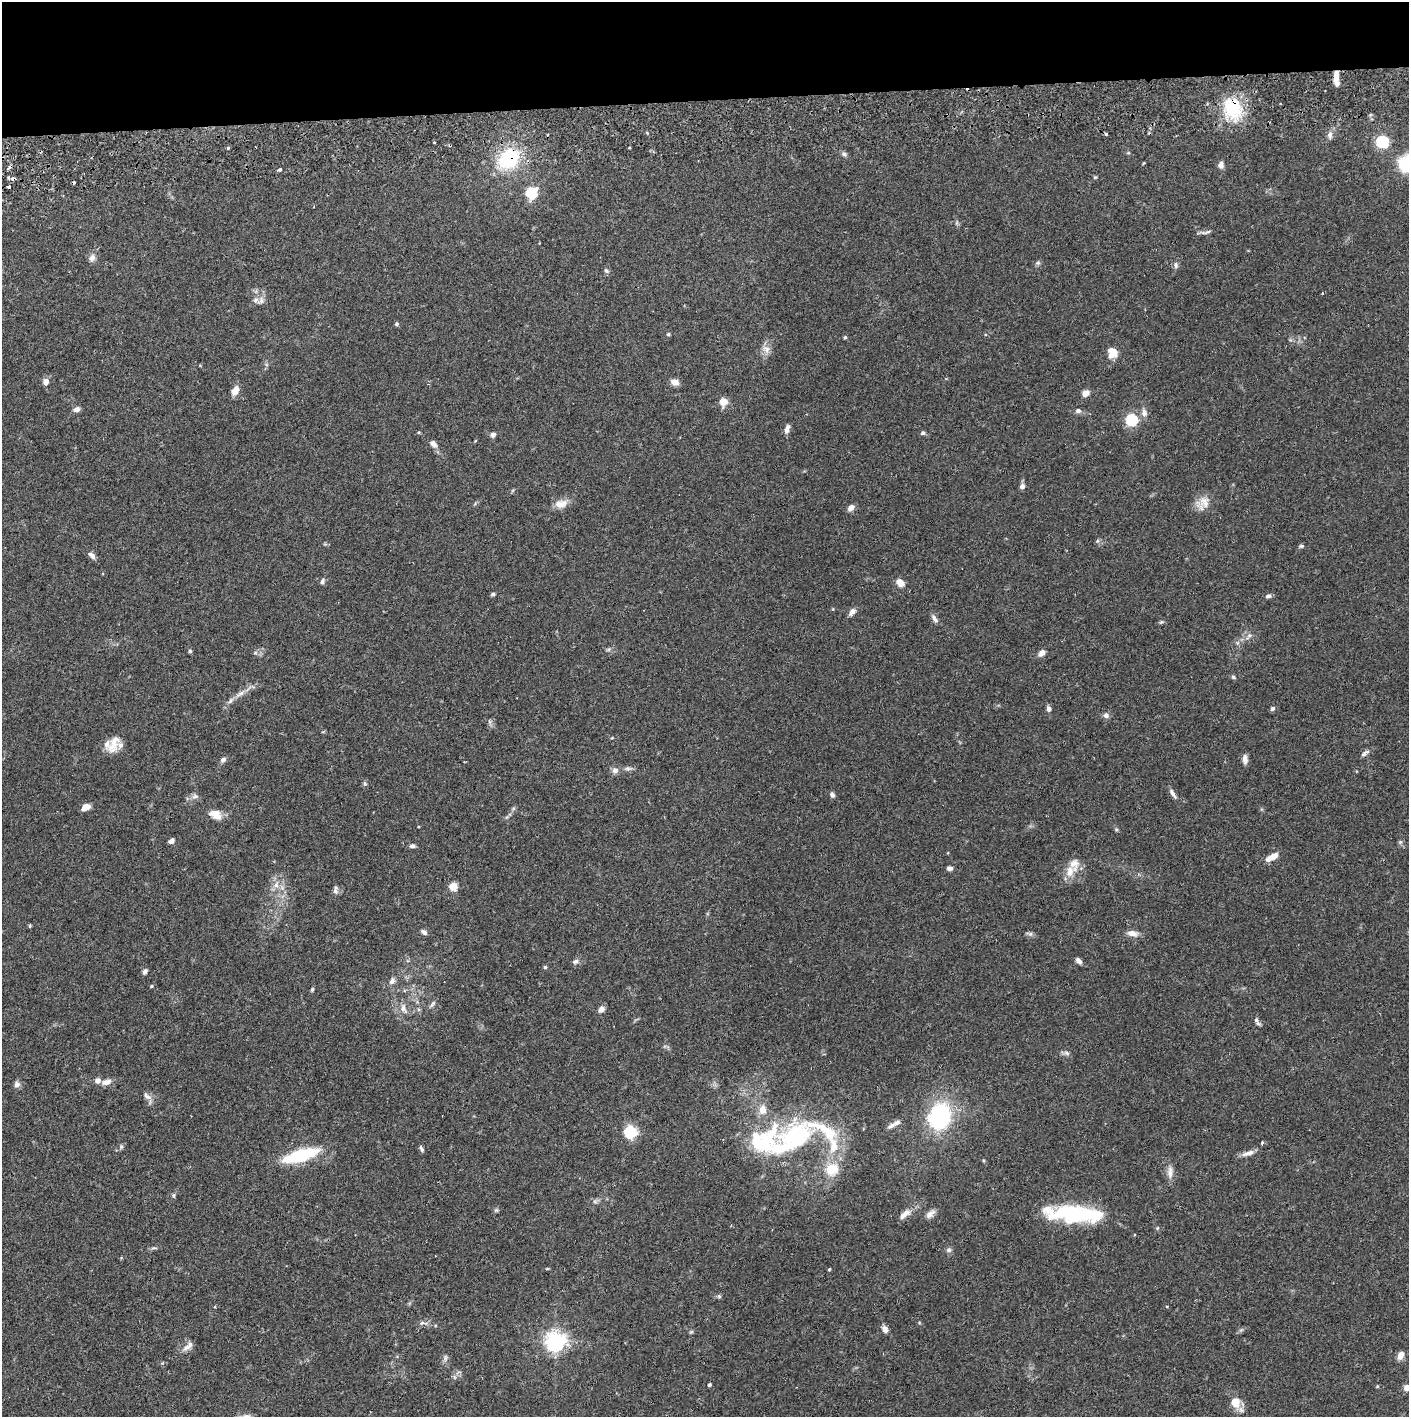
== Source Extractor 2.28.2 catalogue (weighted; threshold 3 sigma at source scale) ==
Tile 2 of 3 x 3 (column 2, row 1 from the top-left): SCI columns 1410-2816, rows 2887-4301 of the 4228 x 4358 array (HDU 1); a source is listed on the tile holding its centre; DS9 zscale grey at full resolution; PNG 1411 x 1419 px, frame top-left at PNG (2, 2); no overlay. Shown black and unused: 7% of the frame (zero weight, under 2 of 3 exposures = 3% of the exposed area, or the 3 px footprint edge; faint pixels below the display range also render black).
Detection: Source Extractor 2.28.2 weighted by HDU 2 'WHT'; one run over the whole footprint, this tile lists its part. Background 0.0682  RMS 0.0048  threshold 0.0218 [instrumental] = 3 sigma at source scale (4.5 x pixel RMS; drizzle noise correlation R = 1.50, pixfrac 1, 0.05/0.05 arcsec/px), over >= 5 px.
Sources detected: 157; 1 inside a brighter object's white glare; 5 cosmic-ray / hot-pixel residue — not listed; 12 inside a brighter listed object's ellipse — not listed separately; the other 139 listed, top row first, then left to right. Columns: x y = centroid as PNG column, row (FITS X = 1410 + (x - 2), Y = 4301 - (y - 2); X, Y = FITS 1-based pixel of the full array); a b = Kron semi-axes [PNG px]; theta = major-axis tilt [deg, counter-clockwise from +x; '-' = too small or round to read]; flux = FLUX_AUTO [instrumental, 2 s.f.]
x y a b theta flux
1336 78 15 5 -86 4.8
1233 109 31 23 -69 24
1330 135 11 7 89 2
434 142 3 3 - 0.48
1382 142 6 5 - 67
228 148 3 3 - 1.1
629 148 3 3 - 0.77
1128 153 5 4 - 0.47
844 154 8 6 -43 1.3
509 158 20 16 45 36
1143 163 4 3 - 0.38
1221 165 8 7 - 2
279 170 5 3 - 1.8
1095 177 5 4 - 0.55
13 178 5 4 - 2
531 193 14 12 56 11
1206 232 17 4 8 1.4
92 258 9 7 67 2.3
1038 263 7 6 - 1
1176 265 8 6 -80 1.4
606 271 8 5 -44 0.99
1322 293 3 2 - 0.32
261 301 11 8 40 2.3
396 324 5 5 - 0.82
668 334 5 4 - 0.73
845 337 5 4 - 0.66
766 349 13 9 -62 3.2
1112 353 11 10 - 6.6
46 382 8 7 - 2.6
675 382 9 6 -25 3.5
235 391 9 6 64 4.8
1085 393 7 6 - 3.9
723 402 9 8 - 5
76 409 7 6 - 2.3
1078 411 7 6 - 1.5
1144 413 10 8 -83 2.4
1131 420 6 6 - 48
787 429 12 6 75 2.1
923 433 6 5 - 0.95
493 435 6 6 - 1.7
433 444 11 7 -46 2.3
1022 486 7 7 - 1.5
1203 503 21 16 37 6
561 504 17 11 11 4.9
851 508 7 5 45 3.2
1097 541 6 4 71 0.69
1301 546 7 4 9 0.86
92 555 10 6 -45 2
322 581 8 5 58 1.2
900 583 9 7 -47 3.7
493 594 6 4 16 0.79
1268 596 8 5 9 1.2
852 612 10 6 50 2.2
934 618 13 6 -60 1.8
1162 622 6 5 - 0.69
1249 636 10 5 45 1.6
608 649 7 5 30 0.87
190 651 5 4 - 0.8
255 653 6 4 19 0.79
1042 653 8 6 45 2.7
1233 677 6 5 - 0.87
240 694 16 6 34 3.3
1048 709 7 5 -77 1.7
1273 709 6 5 - 1
1106 715 8 7 - 1.8
114 744 24 12 66 6.3
1365 753 14 6 35 1.6
1245 759 12 6 -88 2.4
223 760 7 6 - 1.5
628 768 11 6 0 1.6
615 770 7 7 - 2.4
365 784 6 5 - 0.8
1173 793 15 5 -59 2.1
832 795 6 5 - 1.5
195 796 9 7 20 1.7
86 807 7 5 24 5.4
215 814 11 8 -24 7.3
171 841 6 4 42 1.7
1400 842 6 5 - 0.77
412 846 7 5 -7 1.3
1273 856 12 7 29 3.7
1074 864 19 13 -89 6
950 868 6 5 - 1.7
276 885 11 8 82 3.5
453 886 5 5 - 17
335 891 8 7 - 1.6
30 926 5 4 - 0.55
424 932 8 5 -39 1.4
1133 933 13 7 -12 3.4
1030 934 10 5 -21 1.2
575 961 8 6 19 1.5
1078 961 7 5 -45 2.2
545 967 4 4 - 0.67
145 971 7 5 61 1.3
392 981 10 7 70 2
151 986 5 3 - 0.61
312 989 6 4 63 0.68
433 1004 11 5 56 1.3
403 1009 16 8 -69 3.5
601 1009 7 6 - 2.6
1257 1021 12 4 -59 1.5
1067 1053 9 5 -28 1.3
106 1082 12 7 13 3.1
17 1084 9 7 -67 1.7
147 1096 13 6 -36 2.3
763 1110 13 10 86 4.6
940 1117 25 21 70 51
891 1126 13 6 32 2
630 1132 16 15 - 11
796 1136 37 29 27 46
1262 1143 4 3 - 1.3
833 1146 28 13 -85 14
121 1147 6 5 - 0.84
421 1148 8 4 -61 1.1
1248 1153 16 6 17 3.2
301 1155 25 8 17 49
1170 1172 18 8 87 3.4
173 1195 6 5 - 0.81
595 1201 7 4 -1 1
496 1210 6 6 - 0.8
1074 1213 51 15 -3 54
904 1214 18 8 38 3.8
930 1214 14 7 40 2.6
154 1248 8 3 -4 0.78
949 1250 7 6 - 1.2
829 1269 4 3 - 0.47
719 1296 6 5 - 0.75
422 1323 10 5 2 1.5
885 1329 8 6 -62 2.5
691 1332 6 4 18 0.62
555 1341 7 7 - 280
187 1347 14 7 32 2.9
1400 1355 10 6 68 3.3
445 1358 10 5 77 1.4
454 1377 6 4 -71 0.76
709 1385 4 3 - 0.78
1377 1387 5 3 - 0.44
1407 1388 4 4 - 5.4
1235 1402 12 11 - 7.2
Overlapping masked pixels (flux is a lower limit): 4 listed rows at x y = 1336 78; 1233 109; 509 158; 13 178
Isophote crosses this tile's border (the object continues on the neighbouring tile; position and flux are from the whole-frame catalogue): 1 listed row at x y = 1407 1388